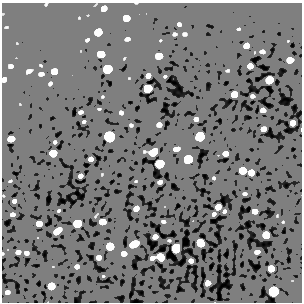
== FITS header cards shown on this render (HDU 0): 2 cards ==
NAXIS1  =                  300
NAXIS2  =                  300

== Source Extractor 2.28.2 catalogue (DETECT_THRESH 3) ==
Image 300 x 300 px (HDU 0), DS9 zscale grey, 1 PNG px = 1 image px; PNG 304 x 304 px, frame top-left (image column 1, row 300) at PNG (2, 3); no overlay
Background -5.33e-06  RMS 0.017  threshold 0.0519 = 3 sigma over >= 5 px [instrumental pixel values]
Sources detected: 84; all 84 listed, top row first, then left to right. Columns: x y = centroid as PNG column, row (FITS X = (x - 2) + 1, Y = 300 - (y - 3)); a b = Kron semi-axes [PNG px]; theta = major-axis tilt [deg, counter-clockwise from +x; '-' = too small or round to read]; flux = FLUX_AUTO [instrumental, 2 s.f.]
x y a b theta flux
104 8 6 4 44 3.8
126 18 6 5 - 5.5
179 24 4 4 - 1.5
98 32 6 6 - 9.5
175 34 5 3 - 1.4
184 34 5 4 - 1.4
127 39 6 3 8 1.8
87 40 5 3 - 1.1
246 46 5 5 - 3.9
262 51 5 4 - 1.7
101 54 6 5 - 11
159 56 6 5 - 7.8
290 60 6 5 - 6.1
11 66 5 4 - 1.7
250 66 5 5 - 4.3
107 69 7 6 - 30
29 71 6 4 23 2.1
54 71 6 5 - 5.7
41 74 5 4 - 2.1
148 76 4 4 - 2.6
165 76 4 3 - 0.81
4 79 5 4 - 2.3
269 80 6 6 - 17
50 83 5 3 - 1.2
148 88 6 6 - 23
234 94 5 5 - 6.8
252 96 4 3 - 1.5
263 110 5 4 - 2.9
80 112 4 3 - 1.6
121 113 5 3 - 1.5
196 119 4 4 - 1.9
84 122 4 3 - 1
293 123 5 5 - 4.1
159 125 4 4 - 2.5
263 129 5 4 - 3.2
109 136 7 7 - 92
200 136 7 6 - 24
11 139 6 5 - 5.9
55 142 4 3 - 1.1
176 149 6 4 20 3.4
153 152 7 6 - 7.8
53 153 6 6 - 11
225 153 5 4 - 3.7
91 159 4 4 - 2.5
188 159 6 6 - 26
159 164 6 6 - 23
242 170 6 6 - 11
251 172 5 5 - 5.7
80 176 4 3 - 2.2
214 178 4 3 - 0.86
160 182 4 3 - 1.9
245 194 4 3 - 1.3
14 201 4 3 - 1.8
218 207 5 5 - 5.4
136 208 5 4 - 3.4
224 211 3 3 - 1.3
255 211 5 4 - 3.6
12 214 4 3 - 2
214 214 4 3 - 1.4
163 221 5 3 - 1.3
102 222 6 5 - 7
77 223 6 6 - 20
39 224 5 5 - 5.2
57 231 7 5 38 6.6
266 235 6 6 - 9.3
155 237 4 4 - 2.9
200 243 6 6 - 12
134 244 8 5 23 11
110 246 6 6 - 14
176 248 7 6 - 23
18 252 4 4 - 2.3
257 252 4 4 - 2.3
26 253 4 3 - 2.1
124 253 5 4 - 3.1
99 257 5 4 - 2.9
160 257 6 6 - 9.2
152 258 5 4 - 2.5
191 261 4 4 - 2.2
77 266 4 4 - 2.2
271 268 5 5 - 7.8
208 283 5 4 - 3.1
51 286 6 6 - 11
273 291 7 7 - 56
7 292 4 4 - 2
At the frame edge (FLAGS 8, measured only in part): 1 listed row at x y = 4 79